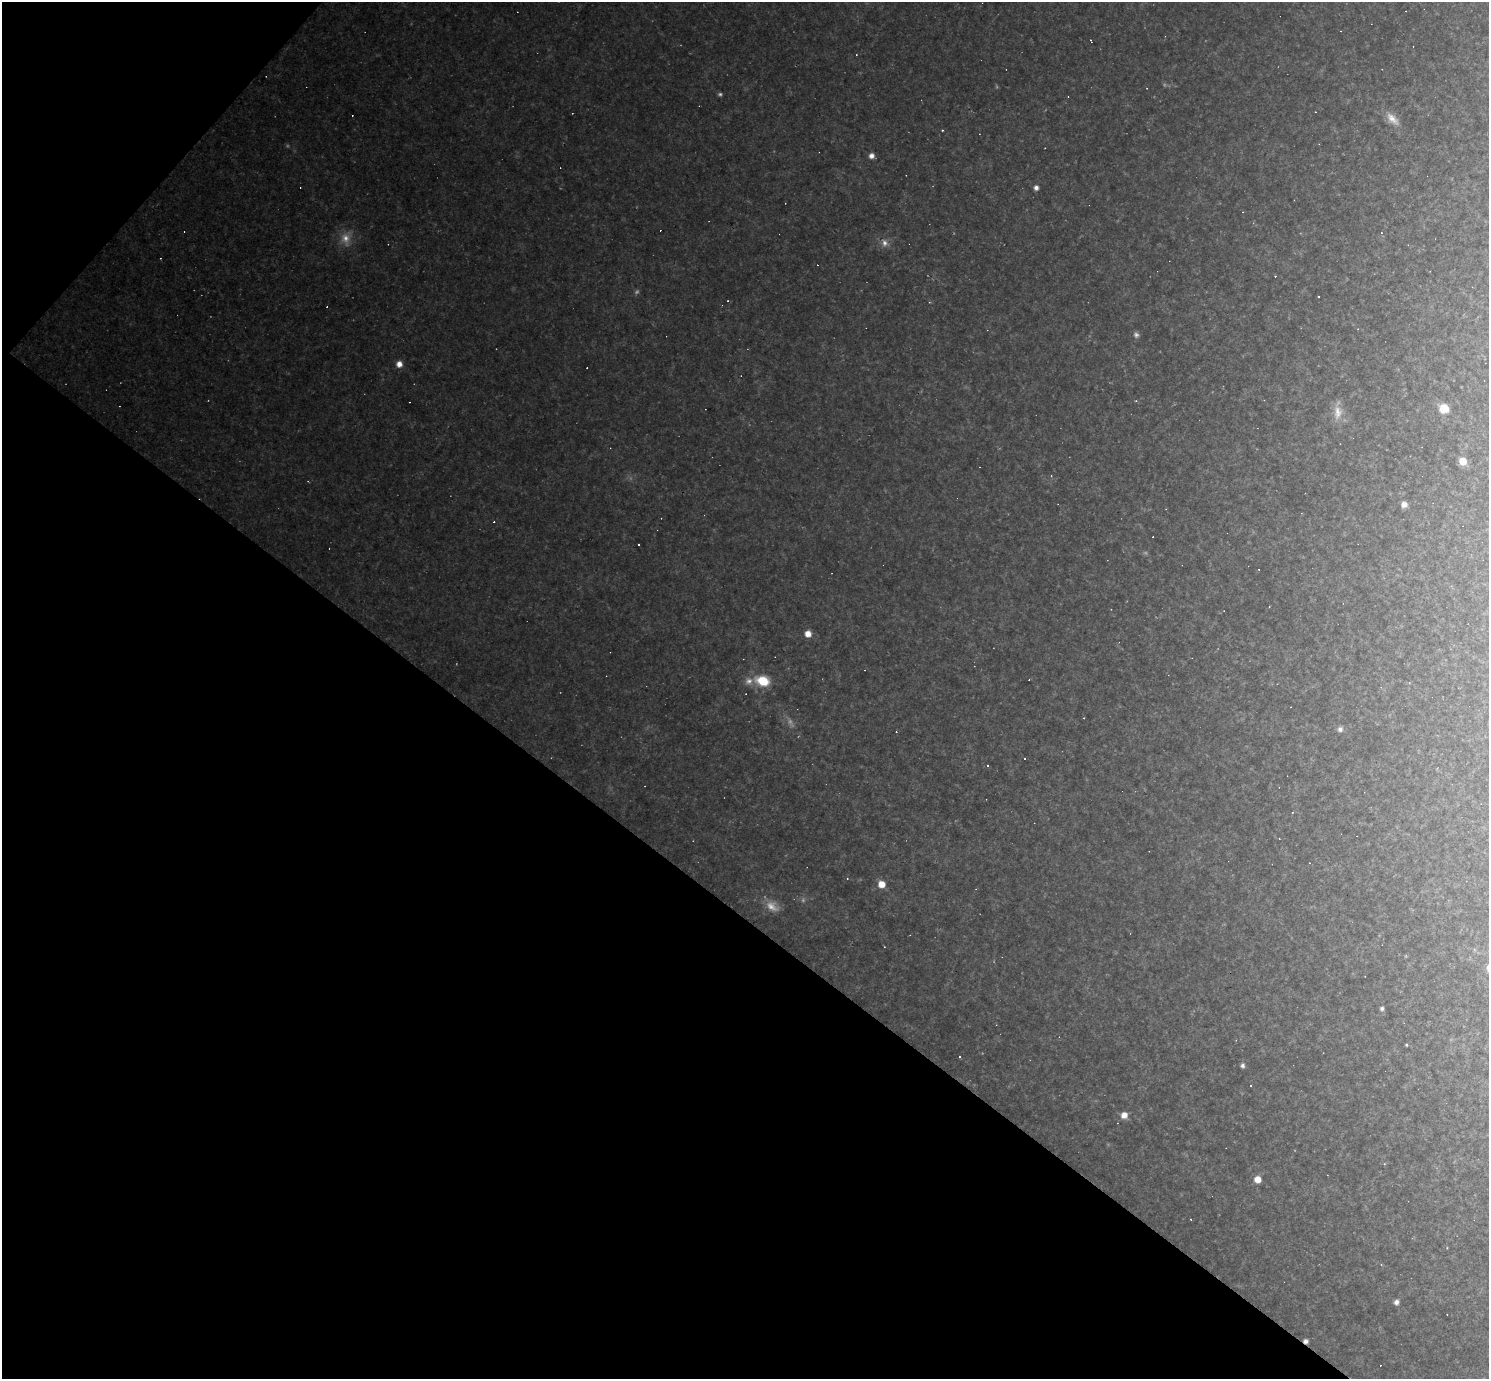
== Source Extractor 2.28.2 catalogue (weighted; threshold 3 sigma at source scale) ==
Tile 9 of 4 x 4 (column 1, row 3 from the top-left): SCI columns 1-1487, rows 1671-3047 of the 5949 x 5952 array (HDU 1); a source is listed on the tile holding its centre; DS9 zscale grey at full resolution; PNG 1491 x 1381 px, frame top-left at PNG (2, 2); no overlay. Shown black and unused: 37% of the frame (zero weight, under 2 of 3 exposures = <1% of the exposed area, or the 3 px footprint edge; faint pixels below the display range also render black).
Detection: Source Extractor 2.28.2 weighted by HDU 2 'WHT'; one run over the whole footprint, this tile lists its part. Background 0.0987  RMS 0.01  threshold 0.0455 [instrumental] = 3 sigma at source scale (4.5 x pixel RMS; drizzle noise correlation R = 1.50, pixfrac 1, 0.05/0.05 arcsec/px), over >= 5 px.
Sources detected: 79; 8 too faint to see at this stretch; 34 cosmic-ray / hot-pixel residue — not listed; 1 inside a brighter listed object's ellipse — not listed separately; the other 36 listed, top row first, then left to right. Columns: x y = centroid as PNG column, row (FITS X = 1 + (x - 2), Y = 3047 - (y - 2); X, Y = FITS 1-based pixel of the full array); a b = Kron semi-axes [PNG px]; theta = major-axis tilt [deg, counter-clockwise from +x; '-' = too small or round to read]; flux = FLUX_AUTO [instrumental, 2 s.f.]
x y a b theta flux
1091 40 4 2 - 1.4
720 94 6 4 0 2.2
1392 119 21 11 -45 14
942 130 3 3 - 0.94
871 156 6 6 - 5.8
1036 188 5 5 - 4.7
184 232 3 2 - 0.56
885 243 12 10 -54 8.5
1318 296 3 2 - 1
728 301 3 3 - 0.92
929 302 4 4 - 1.1
1136 335 8 7 - 3.7
399 364 7 7 - 9
1444 408 7 6 - 37
1337 411 28 10 89 15
1463 461 6 6 - 19
1051 476 4 3 - 0.86
1404 504 6 5 - 7.3
638 545 3 3 - 3.5
1269 607 3 2 - 0.65
808 634 6 6 - 11
763 681 17 12 -15 34
1340 729 8 7 - 4.2
1024 759 3 3 - 4.5
987 765 3 3 - 3
847 879 4 3 - 1.1
881 884 7 6 - 17
1382 1008 5 5 - 3.3
1406 1045 3 3 - 1.3
959 1057 3 3 - 1.7
1242 1066 6 5 - 3.3
1124 1115 7 7 - 10
1258 1179 6 6 - 14
1381 1264 4 3 - 0.92
1396 1302 6 5 - 4.5
1306 1341 5 5 - 4.4
Overlapping masked pixels (flux is a lower limit): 1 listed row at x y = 1306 1341